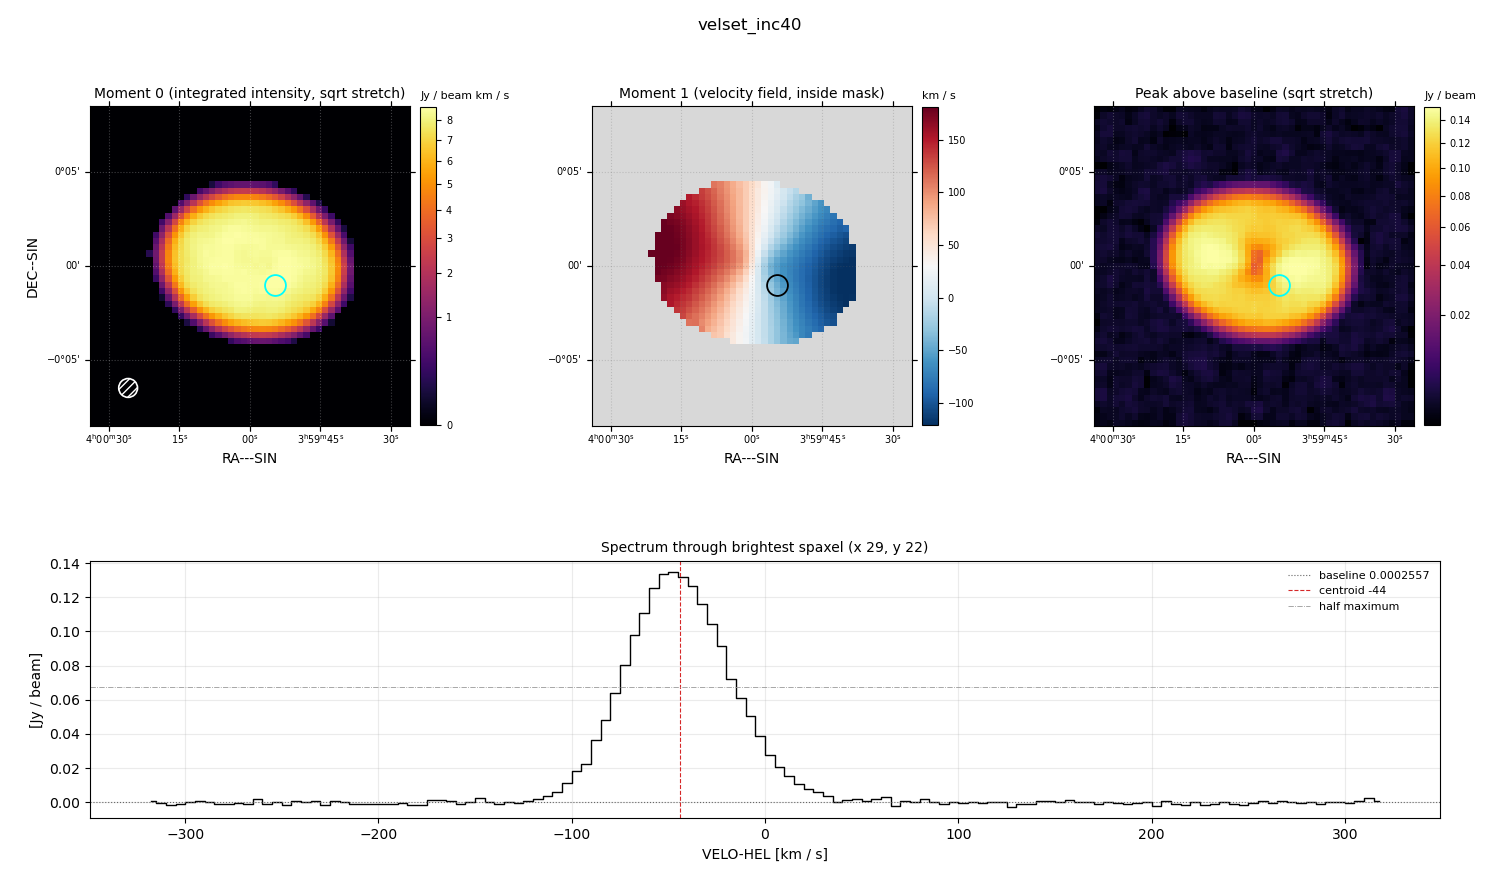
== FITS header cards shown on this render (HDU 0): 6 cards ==
OBJECT  = 'velset_inc40'
BUNIT   = 'JY/BEAM '           /
CTYPE1  = 'RA---SIN'           /
CTYPE2  = 'DEC--SIN'           /
CTYPE3  = 'VELO-HEL'           /
CUNIT3  = 'km/s    '           /

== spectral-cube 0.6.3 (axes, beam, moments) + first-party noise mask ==
SpectralCube HDU 0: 128 channels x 51 x 51 spaxels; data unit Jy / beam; figure title: velset_inc40
Units: BUNIT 'JY/BEAM' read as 'Jy/beam' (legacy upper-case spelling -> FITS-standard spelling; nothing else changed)
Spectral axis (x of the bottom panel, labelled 'VELO-HEL [km / s]'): -317 .. 317 km / s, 128 channels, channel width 5 km / s
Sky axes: RA---SIN/DEC--SIN; field 17' x 17' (20 arcsec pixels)
Beam (drawn as the hatched ellipse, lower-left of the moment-0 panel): BMAJ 60 arcsec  BMIN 60 arcsec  BPA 0 deg
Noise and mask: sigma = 1.0e-03 Jy / beam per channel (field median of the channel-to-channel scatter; agrees with the line-free scatter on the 1919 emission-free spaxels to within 1%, no correlation factor applied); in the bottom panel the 100 channels outside the line scatter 1.2e-03 Jy / beam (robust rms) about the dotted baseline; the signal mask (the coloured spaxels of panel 2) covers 26% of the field
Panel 1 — Moment 0 (line voxels x channel width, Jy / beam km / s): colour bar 0 .. 8.71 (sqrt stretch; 0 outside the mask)
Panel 2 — Moment 1 (intensity-weighted velocity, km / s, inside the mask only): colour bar -121 .. 181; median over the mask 30
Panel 3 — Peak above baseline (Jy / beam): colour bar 0.00175 .. 0.153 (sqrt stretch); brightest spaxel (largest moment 0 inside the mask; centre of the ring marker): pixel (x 29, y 22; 0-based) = FK5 03h59m54s -00d01m00s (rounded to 2 s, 20 arcsec steps: no finer than the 20 arcsec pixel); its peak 0.134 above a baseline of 0.0002557
Panel 4 — spectrum at that spaxel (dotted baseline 0.0002557 Jy / beam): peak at -47 km / s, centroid -44 km / s (red dashed line; intensity-weighted over the run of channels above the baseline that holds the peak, -125 .. 65 km / s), W50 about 60 km / s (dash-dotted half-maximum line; edge to edge of the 12 channels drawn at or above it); detected line -110 .. 30 km / s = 28 of 128 channels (22%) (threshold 4 sigma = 0.0042 Jy / beam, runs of >= 3 channels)